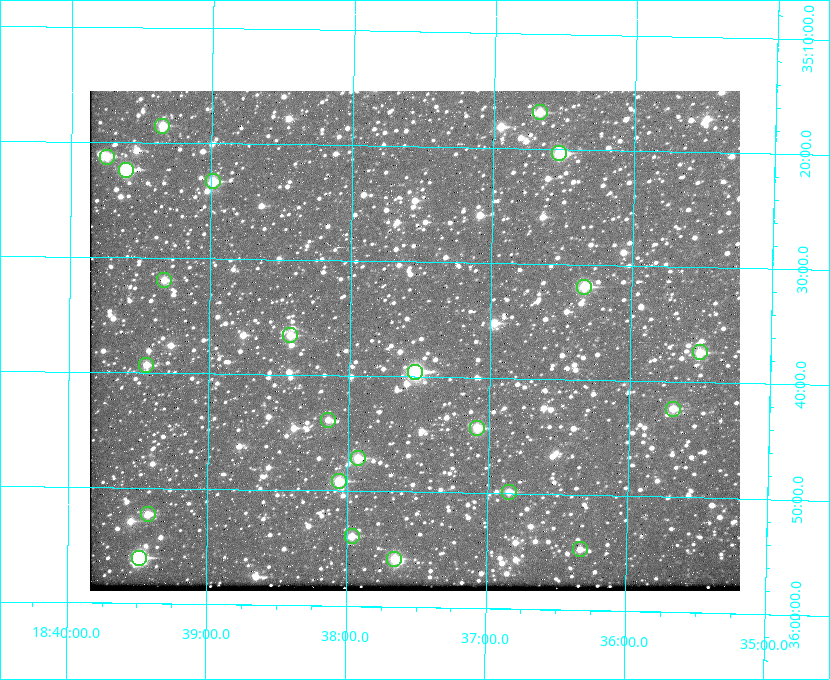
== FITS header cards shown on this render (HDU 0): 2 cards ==
NAXIS1  =                  650 / Width of table row in bytes
NAXIS2  =                  500 / Number of rows in table

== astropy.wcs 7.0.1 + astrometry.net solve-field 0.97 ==
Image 650 x 500 px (HDU 0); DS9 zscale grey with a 90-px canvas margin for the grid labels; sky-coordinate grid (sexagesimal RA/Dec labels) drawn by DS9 from the SOLVED WCS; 23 Tycho-2 reference stars matched to detected sources circled (green)
Header WCS: none
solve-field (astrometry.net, Tycho-2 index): SOLVED blind (the file carries no WCS)
Solved WCS: RA---TAN-SIP/DEC--TAN-SIP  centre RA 18:37:32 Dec +35:37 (279.38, +35.61 deg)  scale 5.21 arcsec/px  FOV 56.5' x 43.4'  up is +179 deg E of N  parity flipped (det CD > 0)
(file carries no celestial WCS; the grid is the blind solution)
Tycho-2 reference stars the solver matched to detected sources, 23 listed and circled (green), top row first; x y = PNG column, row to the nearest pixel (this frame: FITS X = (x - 90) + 1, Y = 500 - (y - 91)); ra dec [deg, ICRS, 3 dp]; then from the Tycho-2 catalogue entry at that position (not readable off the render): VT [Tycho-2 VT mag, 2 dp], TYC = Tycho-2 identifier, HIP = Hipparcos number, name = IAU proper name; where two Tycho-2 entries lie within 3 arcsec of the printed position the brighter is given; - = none
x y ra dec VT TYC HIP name
540 112 279.169 +35.281 10.53 2645-756-1 - -
162 126 279.838 +35.309 10.90 2645-842-1 - -
559 153 279.134 +35.339 9.91 2645-980-1 - -
107 157 279.936 +35.355 10.62 2645-481-1 - -
126 170 279.902 +35.373 9.13 2645-567-1 - -
213 181 279.747 +35.388 10.29 2645-648-1 - -
164 280 279.832 +35.532 10.61 2645-711-1 - -
584 287 279.085 +35.532 9.84 2645-710-1 - -
290 335 279.606 +35.610 10.50 2645-565-1 - -
700 352 278.877 +35.623 10.37 2632-1282-1 - -
146 365 279.862 +35.655 10.83 2649-120-1 - -
415 372 279.382 +35.660 8.88 2649-136-1 91311 -
673 409 278.922 +35.705 10.37 2636-96-1 - -
328 420 279.537 +35.731 11.00 2649-31-1 - -
477 428 279.271 +35.739 10.27 2649-22-1 - -
358 458 279.483 +35.786 9.96 2649-1276-1 - -
339 481 279.516 +35.819 10.07 2649-1464-1 - -
509 492 279.212 +35.831 10.99 2649-1529-1 - -
148 514 279.857 +35.871 10.88 2649-1588-1 - -
352 536 279.492 +35.899 10.86 2649-1492-1 - -
580 549 279.083 +35.912 11.42 2649-1448-1 - -
139 558 279.871 +35.934 9.15 2649-1364-1 91485 -
394 559 279.414 +35.931 10.32 2649-1381-1 - -